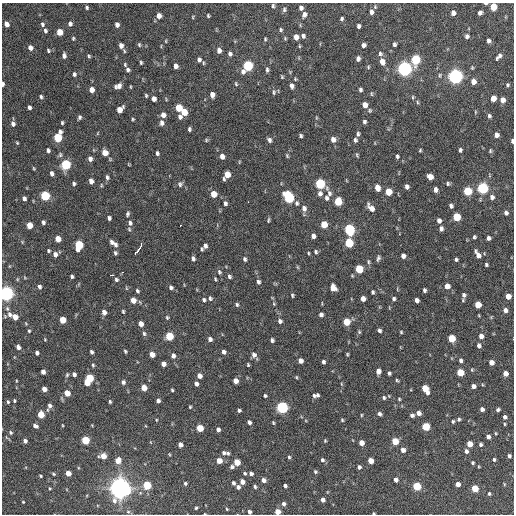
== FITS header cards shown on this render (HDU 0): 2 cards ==
NAXIS1  =                  512 / Axis length
NAXIS2  =                  512 / Axis length

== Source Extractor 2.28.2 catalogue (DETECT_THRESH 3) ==
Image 512 x 512 px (HDU 0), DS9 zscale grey, 1 PNG px = 1 image px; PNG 516 x 516 px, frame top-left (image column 1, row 512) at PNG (2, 3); no overlay
Background 985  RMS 32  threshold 94.7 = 3 sigma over >= 5 px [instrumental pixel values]
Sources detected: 380; all 380 listed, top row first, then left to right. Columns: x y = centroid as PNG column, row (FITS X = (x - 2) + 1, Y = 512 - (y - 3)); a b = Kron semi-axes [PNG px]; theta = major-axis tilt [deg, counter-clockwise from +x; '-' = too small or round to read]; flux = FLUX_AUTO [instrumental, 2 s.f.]
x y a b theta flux
486 3 4 2 - 4.0e+03
273 6 6 4 -90 3.2e+03
375 7 6 4 -71 2.6e+03
493 7 5 5 - 4.6e+04
87 8 5 4 - 3.2e+03
301 8 5 4 - 6.9e+03
284 9 7 5 -86 4.5e+03
371 12 6 4 85 7.2e+03
453 13 5 4 - 1.1e+04
480 13 5 4 - 5.4e+03
304 15 7 5 75 7.3e+03
159 16 6 5 - 1.1e+04
208 16 4 2 - 2.5e+03
193 17 4 3 - 1.9e+03
342 19 4 3 - 3.6e+03
7 24 5 4 - 1.1e+04
42 24 6 5 - 4.5e+03
70 24 5 4 - 6.5e+03
117 25 5 4 - 8.0e+03
358 26 4 3 - 5.3e+03
281 30 4 4 - 3.3e+03
45 31 6 4 -74 4.3e+03
60 32 5 4 - 3.2e+04
303 36 5 4 - 4.8e+03
467 36 6 5 - 5.6e+03
296 37 5 4 - 1.4e+04
73 38 5 4 - 2.6e+03
285 38 4 4 - 2.2e+03
265 39 5 4 - 2.3e+03
166 41 5 3 - 1.8e+03
488 41 5 4 - 6.0e+03
394 44 4 4 - 4.7e+03
139 45 5 4 - 2.9e+03
363 45 4 4 - 7.5e+03
121 46 7 5 -66 1.1e+04
299 46 5 3 - 2.0e+03
30 48 6 5 - 8.7e+03
48 50 5 4 - 3.0e+03
219 50 6 5 - 9.8e+03
230 54 6 5 - 5.3e+03
380 54 6 5 - 4.5e+03
64 56 6 5 - 6.8e+03
89 56 4 4 - 2.8e+03
499 56 8 4 49 6.7e+03
358 59 5 4 - 6.8e+03
199 60 5 4 - 5.8e+03
416 60 6 5 - 1.2e+05
382 62 7 5 -74 1.6e+04
141 63 5 3 - 3.0e+03
203 63 6 3 -83 2.3e+03
125 65 6 4 -66 2.8e+03
176 66 5 4 - 8.8e+03
248 66 7 5 61 1.9e+05
368 67 5 4 - 2.4e+03
404 69 6 6 - 8.0e+05
128 70 5 4 - 5.3e+03
267 70 6 4 -87 4.2e+03
74 74 5 4 - 4.5e+03
440 75 6 4 73 2.9e+03
455 76 6 6 - 7.8e+05
282 77 3 3 - 2.0e+03
473 82 5 5 - 1.5e+04
3 84 4 2 - 7.2e+03
236 84 6 4 -73 2.8e+03
507 85 4 4 - 3.0e+03
118 86 7 5 23 1.1e+04
292 86 6 5 - 7.3e+03
92 90 5 4 - 1.6e+04
360 90 4 3 - 4.3e+03
274 92 7 5 79 3.9e+03
371 94 6 3 -81 2.3e+03
146 95 5 3 - 2.6e+03
212 95 5 4 - 1.2e+04
41 97 5 4 - 3.7e+03
413 97 5 3 - 2.4e+03
493 98 5 4 - 2.2e+04
154 99 5 4 - 9.8e+03
503 100 5 4 - 1.3e+04
417 102 6 3 -87 2.4e+03
365 105 5 4 - 1.7e+04
29 107 5 3 - 6.0e+03
179 108 5 5 - 5.3e+04
120 109 6 5 - 2.3e+04
370 110 5 5 - 3.1e+03
184 112 5 5 - 3.4e+04
475 112 5 3 - 1.7e+03
163 115 6 5 - 1.2e+04
489 116 5 4 - 4.2e+03
79 117 5 4 - 4.5e+03
180 117 6 5 - 6.9e+03
133 119 4 3 - 2.5e+03
364 122 4 3 - 4.5e+03
62 123 4 3 - 2.9e+03
162 123 7 5 -88 7.3e+03
13 124 6 5 - 7.0e+03
189 129 4 3 - 4.0e+03
98 133 5 3 - 1.7e+03
358 134 5 4 - 4.1e+03
496 135 5 4 - 1.0e+04
301 136 4 3 - 3.9e+03
58 137 7 5 74 1.1e+05
333 139 6 5 - 1.1e+04
206 140 6 5 - 2.6e+03
269 140 6 4 -59 5.7e+03
355 140 5 4 - 4.4e+03
512 141 4 3 - 3.9e+03
17 143 4 3 - 2.2e+03
48 150 4 3 - 5.1e+03
420 150 3 2 - 2.3e+03
460 150 4 3 - 4.2e+03
490 151 5 3 - 2.6e+03
105 153 7 6 - 1.9e+04
157 153 6 4 -83 4.4e+03
60 155 7 5 77 4.0e+03
357 155 6 4 -79 2.6e+03
222 156 6 5 - 1.1e+04
287 156 5 4 - 2.6e+03
397 156 4 3 - 3.7e+03
90 159 6 5 - 8.2e+03
66 165 6 5 - 1.7e+05
34 168 5 3 - 2.1e+03
52 174 5 4 - 7.3e+03
227 175 7 5 63 3.1e+04
107 177 6 4 -79 4.9e+03
430 177 5 5 - 1.9e+04
91 181 5 4 - 1.1e+04
74 183 4 3 - 4.0e+03
448 183 5 4 - 3.4e+03
180 184 8 7 - 5.9e+03
320 184 6 5 - 1.6e+05
101 185 5 3 - 2.2e+03
407 187 5 4 - 6.3e+03
377 188 6 4 -74 2.0e+04
483 188 6 5 - 2.4e+05
435 190 5 4 - 8.0e+03
468 191 5 5 - 9.9e+04
389 192 5 5 - 3.9e+04
320 193 7 6 - 7.8e+03
329 193 13 6 -70 9.7e+03
214 194 5 5 - 3.2e+04
45 196 5 5 - 1.4e+05
289 197 7 5 -63 2.3e+05
492 197 6 5 - 7.3e+03
24 198 4 4 - 6.8e+03
326 198 7 5 -86 5.1e+03
248 202 2 2 - 4.7e+03
338 202 6 5 - 6.5e+04
225 203 6 5 - 5.0e+03
297 203 6 5 - 4.0e+03
451 206 4 4 - 5.5e+03
304 208 8 6 -79 9.6e+03
371 208 9 5 -50 1.6e+04
506 213 5 4 - 6.5e+03
127 214 8 5 71 4.2e+03
457 217 5 5 - 6.8e+04
109 218 4 4 - 4.8e+03
268 220 6 3 77 2.8e+03
439 221 5 4 - 8.3e+03
43 222 4 3 - 5.0e+03
130 223 6 5 - 5.9e+03
324 224 5 5 - 4.1e+04
29 225 5 4 - 3.1e+04
180 225 3 2 - 2.6e+03
129 229 6 5 - 3.1e+03
441 229 5 4 - 6.4e+03
349 230 6 5 - 2.4e+05
313 236 5 4 - 8.6e+03
474 237 4 3 - 3.4e+03
488 238 4 4 - 5.7e+03
58 239 5 4 - 3.0e+04
112 242 6 5 - 6.5e+03
349 243 6 5 - 1.0e+05
79 245 6 5 - 1.0e+05
115 245 6 4 88 5.8e+03
205 246 5 4 - 6.9e+03
139 248 13 3 56 3.1e+04
201 249 4 3 - 2.7e+03
48 251 4 4 - 2.9e+03
316 252 5 4 - 3.5e+03
115 253 5 4 - 3.8e+03
308 253 4 3 - 2.0e+03
55 254 6 5 - 8.9e+03
478 255 9 4 -60 1.2e+04
403 256 5 4 - 8.2e+03
193 258 6 4 -76 5.2e+03
378 258 7 4 74 4.5e+03
245 259 6 4 -74 4.3e+03
456 259 3 3 - 3.5e+03
368 262 7 5 -87 3.6e+03
486 265 3 3 - 3.2e+03
297 267 6 4 -70 2.1e+03
359 269 5 5 - 7.5e+04
122 272 3 2 - 1.5e+03
219 272 7 5 -68 4.0e+03
112 275 4 2 - 6.7e+03
72 276 4 3 - 3.8e+03
229 276 5 4 - 4.5e+03
25 278 6 4 -19 2.1e+03
17 279 6 3 -72 2.2e+03
116 279 5 4 - 3.8e+03
215 279 4 3 - 2.5e+03
258 282 5 4 - 5.1e+03
447 286 5 4 - 1.8e+04
39 287 5 4 - 5.1e+03
126 288 6 3 -71 2.0e+03
171 288 5 4 - 5.2e+03
333 288 6 5 - 2.1e+04
424 290 4 3 - 4.4e+03
137 291 4 3 - 3.6e+03
373 292 4 3 - 3.6e+03
6 293 6 5 - 8.3e+05
292 295 4 3 - 2.7e+03
464 295 7 5 -88 6.1e+03
508 296 5 4 - 2.0e+04
210 298 6 5 - 4.3e+03
363 299 5 4 - 1.2e+04
394 299 4 4 - 4.0e+03
133 300 5 5 - 1.9e+04
204 300 5 4 - 3.5e+03
417 300 4 4 - 9.1e+03
237 304 5 4 - 3.4e+03
274 304 5 4 - 2.3e+03
478 305 5 5 - 3.7e+04
7 309 7 5 -70 4.3e+03
505 310 5 4 - 8.3e+03
123 311 4 3 - 2.8e+03
104 312 5 4 - 1.1e+04
10 314 8 6 -68 8.5e+03
321 315 4 4 - 6.3e+03
15 317 5 4 - 2.1e+04
167 318 5 4 - 2.8e+03
63 320 5 4 - 4.2e+04
280 321 5 5 - 5.9e+03
346 322 5 5 - 4.9e+04
141 324 5 4 - 1.4e+04
379 330 4 4 - 5.0e+03
29 331 4 4 - 2.3e+03
359 332 6 4 -69 2.6e+03
401 332 4 4 - 2.3e+03
144 334 6 5 - 3.9e+03
169 336 5 5 - 8.1e+04
481 336 5 5 - 1.0e+04
452 338 5 5 - 6.2e+04
45 339 3 3 - 1.6e+03
210 339 4 4 - 6.8e+03
272 340 4 4 - 4.6e+03
479 346 5 4 - 5.7e+03
18 347 5 4 - 7.2e+03
125 351 4 3 - 2.9e+03
91 352 4 3 - 4.7e+03
224 352 5 4 - 6.5e+03
37 353 4 3 - 5.3e+03
347 354 4 3 - 2.3e+03
152 355 5 4 - 1.7e+04
254 355 8 5 -55 9.1e+03
173 356 6 5 - 7.4e+03
461 360 5 4 - 5.5e+03
300 361 5 4 - 1.1e+04
323 362 4 4 - 4.3e+03
491 362 5 4 - 1.3e+04
163 364 4 4 - 1.1e+04
93 365 5 4 - 2.8e+03
248 365 4 3 - 2.3e+03
472 370 5 4 - 2.2e+03
378 371 5 4 - 1.4e+04
43 372 4 4 - 1.0e+04
460 372 5 5 - 5.3e+04
389 373 4 4 - 4.1e+03
505 373 5 4 - 1.4e+04
74 374 4 4 - 6.9e+03
67 375 5 4 - 3.1e+03
199 376 5 4 - 1.2e+04
296 377 4 4 - 2.1e+03
89 378 5 5 - 8.2e+04
397 380 5 4 - 2.5e+03
16 381 4 2 - 1.6e+03
235 381 5 4 - 1.6e+04
123 382 6 5 - 5.6e+03
87 383 4 4 - 2.5e+04
196 384 5 4 - 6.0e+03
341 384 5 3 - 2.1e+03
473 386 4 4 - 9.1e+03
144 388 5 4 - 2.5e+04
44 389 5 4 - 1.3e+04
425 389 7 5 -62 4.8e+04
172 390 3 3 - 2.7e+03
67 393 5 4 - 2.8e+04
317 395 4 3 - 3.7e+03
265 396 4 3 - 3.3e+03
314 396 5 4 - 3.7e+03
384 398 5 4 - 3.3e+03
399 399 4 3 - 2.3e+03
14 401 4 4 - 2.6e+03
158 401 4 4 - 6.1e+03
8 402 5 3 - 2.7e+03
110 402 4 3 - 3.1e+03
50 405 6 5 - 7.4e+03
190 407 4 4 - 2.2e+03
282 407 5 5 - 3.4e+05
482 409 4 4 - 7.7e+03
239 410 4 3 - 4.0e+03
498 410 5 4 - 4.1e+03
418 413 5 5 - 1.1e+04
379 414 5 4 - 5.8e+03
41 415 5 4 - 4.6e+04
361 415 5 3 - 2.1e+03
412 415 5 4 - 5.0e+03
505 417 5 5 - 5.7e+03
459 419 5 4 - 3.7e+03
156 420 4 3 - 1.7e+03
342 420 4 4 - 2.7e+03
453 421 4 4 - 3.2e+03
249 422 4 4 - 6.2e+03
273 423 4 3 - 2.5e+03
505 424 4 3 - 2.1e+03
62 425 4 2 - 1.6e+03
35 426 5 4 - 6.9e+03
426 427 5 5 - 7.2e+04
200 428 5 4 - 5.1e+04
218 430 4 4 - 7.5e+03
11 432 5 5 - 3.5e+03
496 433 4 4 - 1.9e+03
488 437 5 4 - 7.3e+03
85 440 5 5 - 8.2e+04
25 441 4 4 - 7.0e+03
325 441 4 3 - 2.2e+03
395 441 5 5 - 4.7e+04
361 443 5 4 - 1.8e+04
470 444 5 4 - 2.8e+04
180 445 4 4 - 1.1e+04
481 445 4 4 - 4.4e+03
403 450 5 4 - 1.1e+04
466 451 5 4 - 6.3e+03
224 453 6 6 - 5.3e+03
228 453 5 4 - 3.4e+03
169 454 5 3 - 1.7e+03
103 456 5 5 - 2.8e+04
509 456 4 3 - 4.4e+03
289 457 4 4 - 2.9e+03
322 460 6 5 - 4.6e+03
494 460 4 4 - 3.6e+03
118 461 6 5 - 1.9e+04
219 461 5 4 - 2.2e+04
371 461 5 4 - 2.1e+04
237 462 5 4 - 4.0e+04
473 463 3 3 - 2.9e+03
232 467 6 5 - 5.6e+03
359 467 4 4 - 5.5e+03
315 471 4 4 - 3.3e+03
68 473 4 4 - 2.2e+04
245 473 4 3 - 3.1e+03
251 473 5 4 - 5.9e+03
53 474 4 3 - 2.5e+03
40 476 3 3 - 2.6e+03
264 480 5 4 - 1.0e+04
396 480 4 4 - 8.3e+03
242 482 5 4 - 1.2e+04
185 483 3 3 - 3.1e+03
233 483 4 3 - 4.7e+03
458 484 4 4 - 1.1e+04
504 484 5 3 - 1.7e+03
147 485 5 5 - 8.6e+04
285 486 4 3 - 5.3e+03
417 486 5 5 - 9.4e+04
238 487 4 4 - 6.3e+03
255 487 4 3 - 3.9e+03
50 488 4 3 - 2.0e+03
120 488 8 8 - 1.6e+06
475 488 5 4 - 4.9e+04
489 494 4 3 - 2.7e+03
323 500 5 4 - 8.6e+03
23 502 4 3 - 1.8e+03
284 504 5 5 - 6.1e+03
196 508 4 3 - 2.4e+03
227 509 3 3 - 2.0e+03
128 512 5 3 - 2.5e+03
249 512 4 4 - 6.3e+03
277 512 4 4 - 2.4e+04
373 513 3 2 - 1.9e+03
205 514 3 2 - 1.2e+03
At the frame edge (FLAGS 8, measured only in part): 9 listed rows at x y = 486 3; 493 7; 3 84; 512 141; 6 293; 249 512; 277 512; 373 513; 205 514